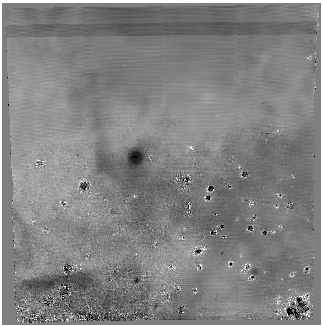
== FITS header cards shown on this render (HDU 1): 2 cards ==
NAXIS1  =                  319
NAXIS2  =                  322

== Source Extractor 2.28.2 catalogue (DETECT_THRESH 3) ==
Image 319 x 322 px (HDU 1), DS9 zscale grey, 1 PNG px = 1 image px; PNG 323 x 326 px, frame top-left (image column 1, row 322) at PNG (2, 3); no overlay
Background 269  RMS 9.3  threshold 27.9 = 3 sigma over >= 5 px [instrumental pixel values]
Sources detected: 30; all 30 listed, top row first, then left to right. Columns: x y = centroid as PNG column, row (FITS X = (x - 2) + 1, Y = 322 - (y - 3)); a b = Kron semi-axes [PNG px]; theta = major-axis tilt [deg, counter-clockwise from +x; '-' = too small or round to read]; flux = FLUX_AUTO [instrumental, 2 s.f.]
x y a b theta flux
190 147 13 7 -21 4300
81 180 11 4 23 1200
207 190 5 2 - 530
204 197 3 2 - 270
60 202 4 3 - 310
66 202 8 4 -57 1000
251 204 5 4 - 1100
276 207 4 2 - 430
32 221 8 3 6 1200
280 226 7 2 -11 470
273 232 4 2 - 490
181 238 12 6 0 3000
203 248 7 6 - 1300
188 252 15 13 23 11000
229 262 3 2 - 480
232 262 3 2 - 350
201 265 6 2 -54 710
229 266 4 2 - 510
173 267 17 10 18 9000
244 267 10 4 79 1600
197 268 3 2 - 390
241 270 5 3 - 790
291 276 4 2 - 470
303 296 6 3 6 1100
290 298 11 6 69 1400
306 299 7 3 33 720
278 302 9 6 75 1700
284 309 5 2 - 580
307 314 5 4 - 470
67 319 2 2 - 370